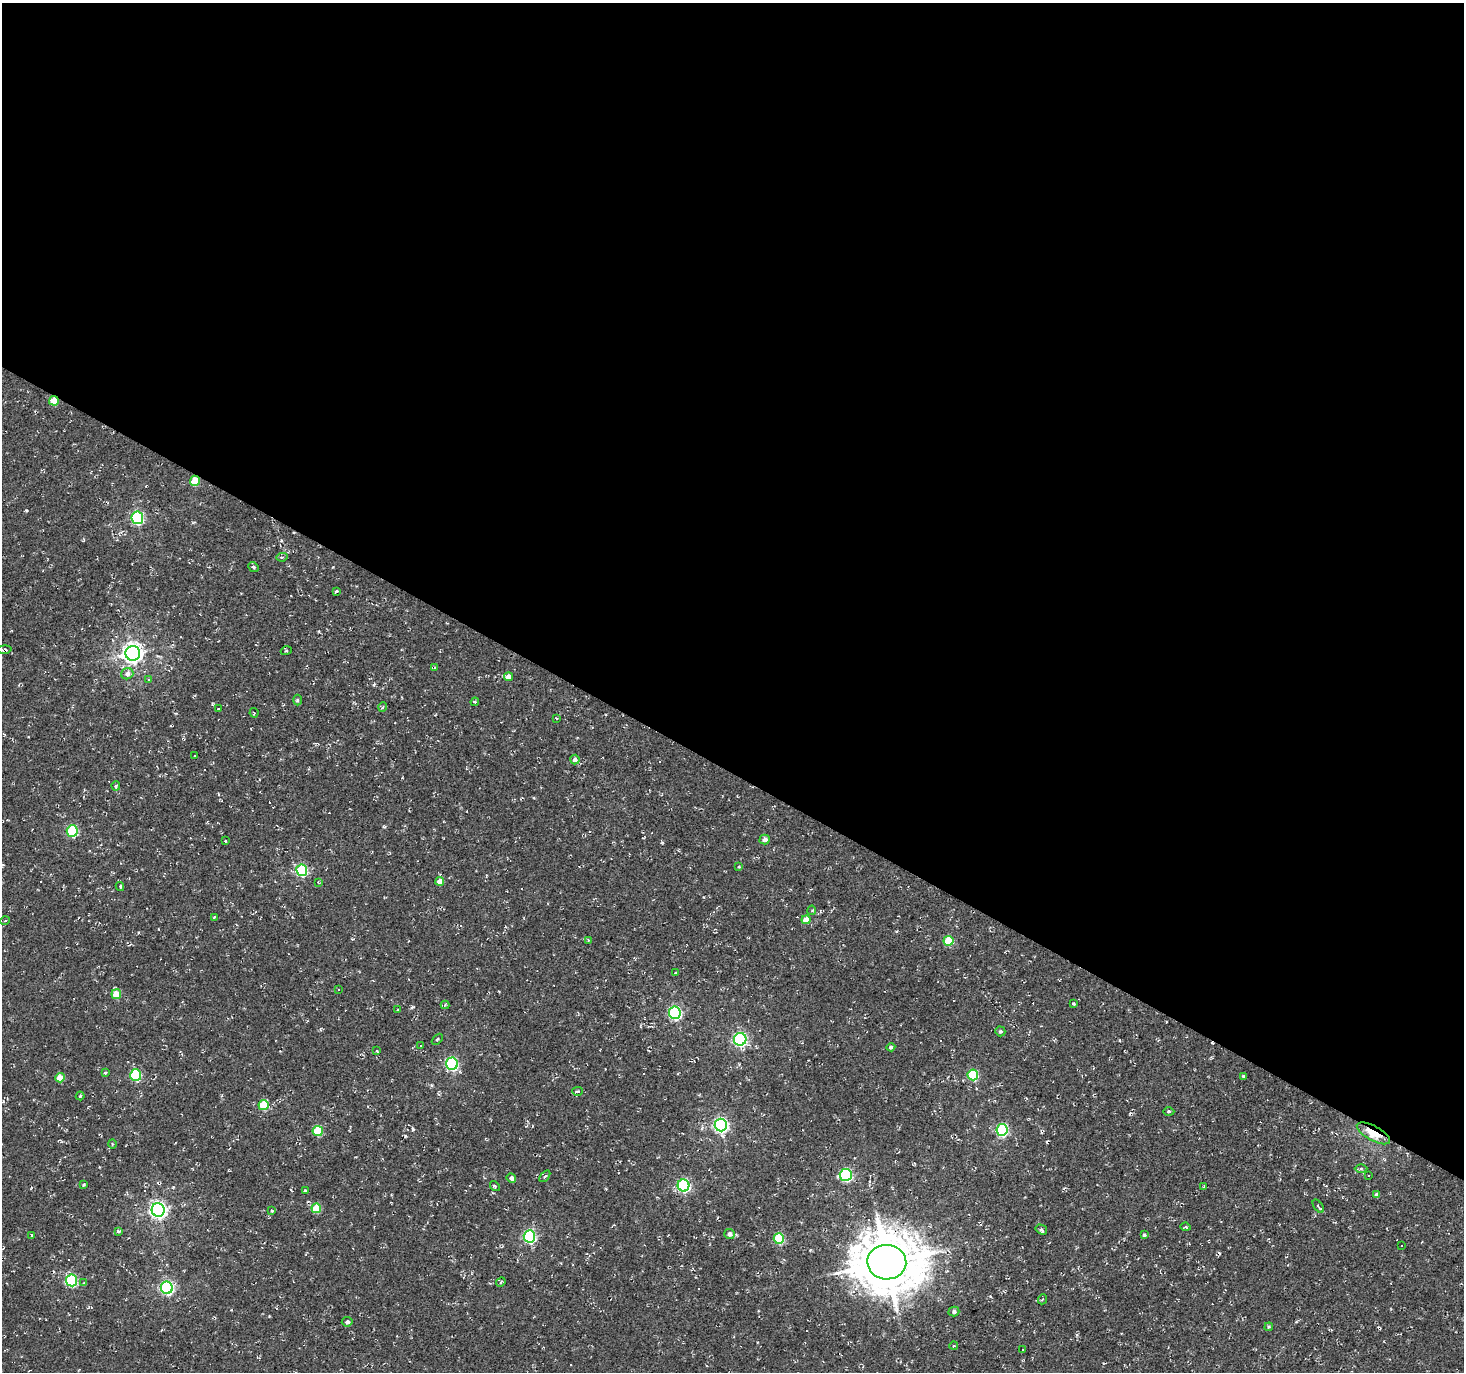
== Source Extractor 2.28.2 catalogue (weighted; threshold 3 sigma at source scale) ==
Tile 3 of 4 x 4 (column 3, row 1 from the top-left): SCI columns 2925-4386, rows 4302-5671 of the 5853 x 5930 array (HDU 1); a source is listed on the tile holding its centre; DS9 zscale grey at full resolution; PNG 1466 x 1374 px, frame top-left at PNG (2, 3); each listed source drawn as its Kron ellipse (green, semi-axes under 4 px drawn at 4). Shown black and unused: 56% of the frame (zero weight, under 2 of 3 exposures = <1% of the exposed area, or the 3 px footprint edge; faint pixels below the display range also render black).
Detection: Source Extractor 2.28.2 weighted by HDU 2 'WHT'; one run over the whole footprint, this tile lists its part. Background -0.00138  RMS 0.0027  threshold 0.012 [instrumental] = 3 sigma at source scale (4.5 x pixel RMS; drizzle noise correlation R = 1.50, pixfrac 1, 0.0396/0.0396 arcsec/px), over >= 5 px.
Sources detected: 133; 34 cosmic-ray / hot-pixel residue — neither listed nor drawn; the other 99 listed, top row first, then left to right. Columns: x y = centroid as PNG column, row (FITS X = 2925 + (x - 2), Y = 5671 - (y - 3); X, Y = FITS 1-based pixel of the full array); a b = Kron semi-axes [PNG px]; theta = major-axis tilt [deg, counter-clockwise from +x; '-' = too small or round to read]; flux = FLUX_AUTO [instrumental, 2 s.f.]
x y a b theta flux
54 401 5 4 - 5.4
195 481 5 5 - 6.5
137 518 6 6 - 37
282 557 5 4 - 0.43
253 567 6 4 -40 0.48
336 591 3 3 - 1.2
4 650 7 4 5 0.62
286 651 5 3 - 0.3
133 653 7 7 - 160
435 668 4 4 - 0.42
127 674 6 5 - 1.4
508 677 4 4 - 2
149 679 3 3 - 0.64
297 700 5 3 - 0.37
475 702 4 4 - 0.33
383 707 5 3 - 0.25
219 709 3 3 - 0.36
254 713 5 3 - 0.25
557 719 3 3 - 0.6
194 756 2 2 - 0.19
575 760 5 4 - 1.2
116 786 5 3 - 0.67
72 831 6 5 - 20
765 839 5 5 - 1.4
225 841 3 3 - 0.25
739 867 4 3 - 0.24
302 870 6 5 - 25
440 881 4 4 - 3.4
318 882 3 3 - 0.19
120 887 4 3 - 0.31
812 910 4 3 - 0.28
214 917 4 2 - 0.23
806 920 4 4 - 3.7
5 921 5 3 - 0.24
588 940 3 3 - 0.23
948 941 5 5 - 8.9
675 973 4 2 - 0.17
339 989 3 3 - 0.32
116 994 5 5 - 5.1
1074 1004 3 3 - 0.38
445 1005 4 4 - 0.28
398 1010 3 3 - 0.22
675 1013 6 6 - 45
1000 1031 5 4 - 0.42
437 1039 6 2 46 0.32
740 1039 6 6 - 49
421 1045 3 3 - 0.31
891 1047 4 4 - 0.78
377 1051 4 2 - 0.24
452 1064 6 6 - 36
106 1073 3 2 - 0.31
136 1075 6 5 - 20
973 1075 5 5 - 17
1244 1076 3 3 - 0.36
60 1078 5 4 - 4.3
577 1091 5 4 - 0.43
80 1096 4 4 - 0.35
263 1105 5 5 - 9.1
1169 1111 6 3 0 0.34
721 1125 6 6 - 61
1002 1130 6 5 - 29
318 1131 5 5 - 11
1373 1133 18 7 -29 7.2
112 1144 5 3 - 0.25
1361 1169 6 4 0 0.37
846 1175 6 6 - 34
1369 1175 3 2 - 0.32
545 1176 7 3 52 0.39
511 1178 5 4 - 1
84 1185 3 2 - 0.32
683 1185 6 6 - 43
495 1186 6 3 -49 0.42
1204 1186 4 3 - 0.26
305 1190 3 3 - 0.38
1377 1195 4 4 - 0.89
1318 1206 7 4 -55 0.59
316 1208 5 4 - 8
158 1210 6 6 - 110
272 1211 4 3 - 0.42
1186 1227 5 3 - 0.3
1041 1229 6 4 -31 0.65
118 1231 4 4 - 0.42
730 1234 5 5 - 1.3
32 1235 4 3 - 0.31
1144 1235 4 4 - 0.44
529 1236 6 5 - 37
779 1239 5 5 - 17
1401 1245 3 3 - 0.39
887 1262 19 17 -4 1500
71 1280 6 5 - 27
501 1282 5 4 - 0.37
84 1283 4 3 - 0.44
167 1288 6 6 - 49
1043 1299 5 3 - 0.23
954 1312 5 5 - 0.74
347 1322 5 4 - 0.59
1269 1327 4 3 - 0.3
954 1345 4 3 - 0.27
1023 1350 3 3 - 0.44
Overlapping masked pixels (flux is a lower limit): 4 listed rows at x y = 54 401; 195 481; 4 650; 1373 1133
Isophote crosses this tile's border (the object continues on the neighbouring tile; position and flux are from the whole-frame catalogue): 1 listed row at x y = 4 650
Unlisted compact peaks at least as high as the median listed source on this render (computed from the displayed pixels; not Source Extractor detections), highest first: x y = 26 510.